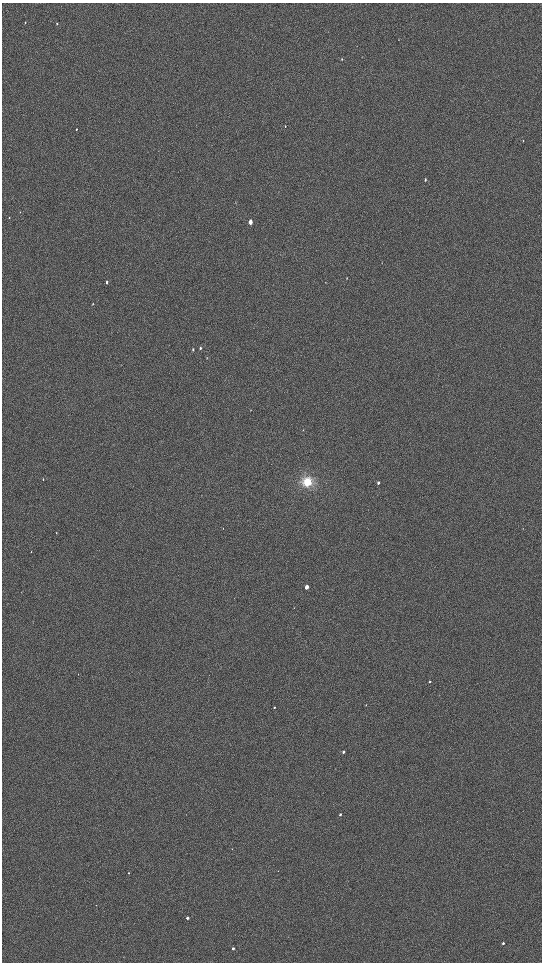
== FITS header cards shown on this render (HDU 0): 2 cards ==
NAXIS1  =                 1080 / length of data axis 1
NAXIS2  =                 1920 / length of data axis 2

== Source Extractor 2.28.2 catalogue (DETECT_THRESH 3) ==
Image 1080 x 1920 px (HDU 0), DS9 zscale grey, zoomed out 1/2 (1 PNG px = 2 x 2 image px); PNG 544 x 964 px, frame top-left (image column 1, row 1919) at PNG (2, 3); no overlay
Background 896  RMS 120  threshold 363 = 3 sigma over >= 5 px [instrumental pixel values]
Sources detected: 32; all 32 listed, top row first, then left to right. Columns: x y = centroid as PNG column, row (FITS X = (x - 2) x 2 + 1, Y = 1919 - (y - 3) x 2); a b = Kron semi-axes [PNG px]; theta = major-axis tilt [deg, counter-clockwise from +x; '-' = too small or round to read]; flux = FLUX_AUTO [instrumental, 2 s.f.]
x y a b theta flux
25 22 2 2 - 9800
57 24 3 2 - 16000
342 59 3 2 - 18000
285 126 3 2 - 12000
76 129 3 2 - 14000
425 180 3 2 - 28000
20 212 3 2 - 9900
9 217 3 2 - 12000
250 222 3 3 - 190000
347 278 3 2 - 12000
107 282 4 2 - 32000
93 304 3 2 - 11000
200 348 4 3 - 27000
193 349 4 2 - 18000
207 358 3 2 - 9000
251 410 3 2 - 8700
43 479 3 2 - 10000
307 482 12 11 - 420000
378 483 3 2 - 43000
56 533 3 2 - 9200
31 552 3 2 - 6500
307 587 3 2 - 180000
430 681 3 2 - 22000
366 705 2 2 - 11000
274 707 3 2 - 19000
344 752 3 2 - 48000
340 814 2 2 - 42000
278 871 2 1 - 7700
129 873 2 2 - 20000
188 918 2 2 - 110000
503 943 2 2 - 41000
233 948 2 2 - 61000